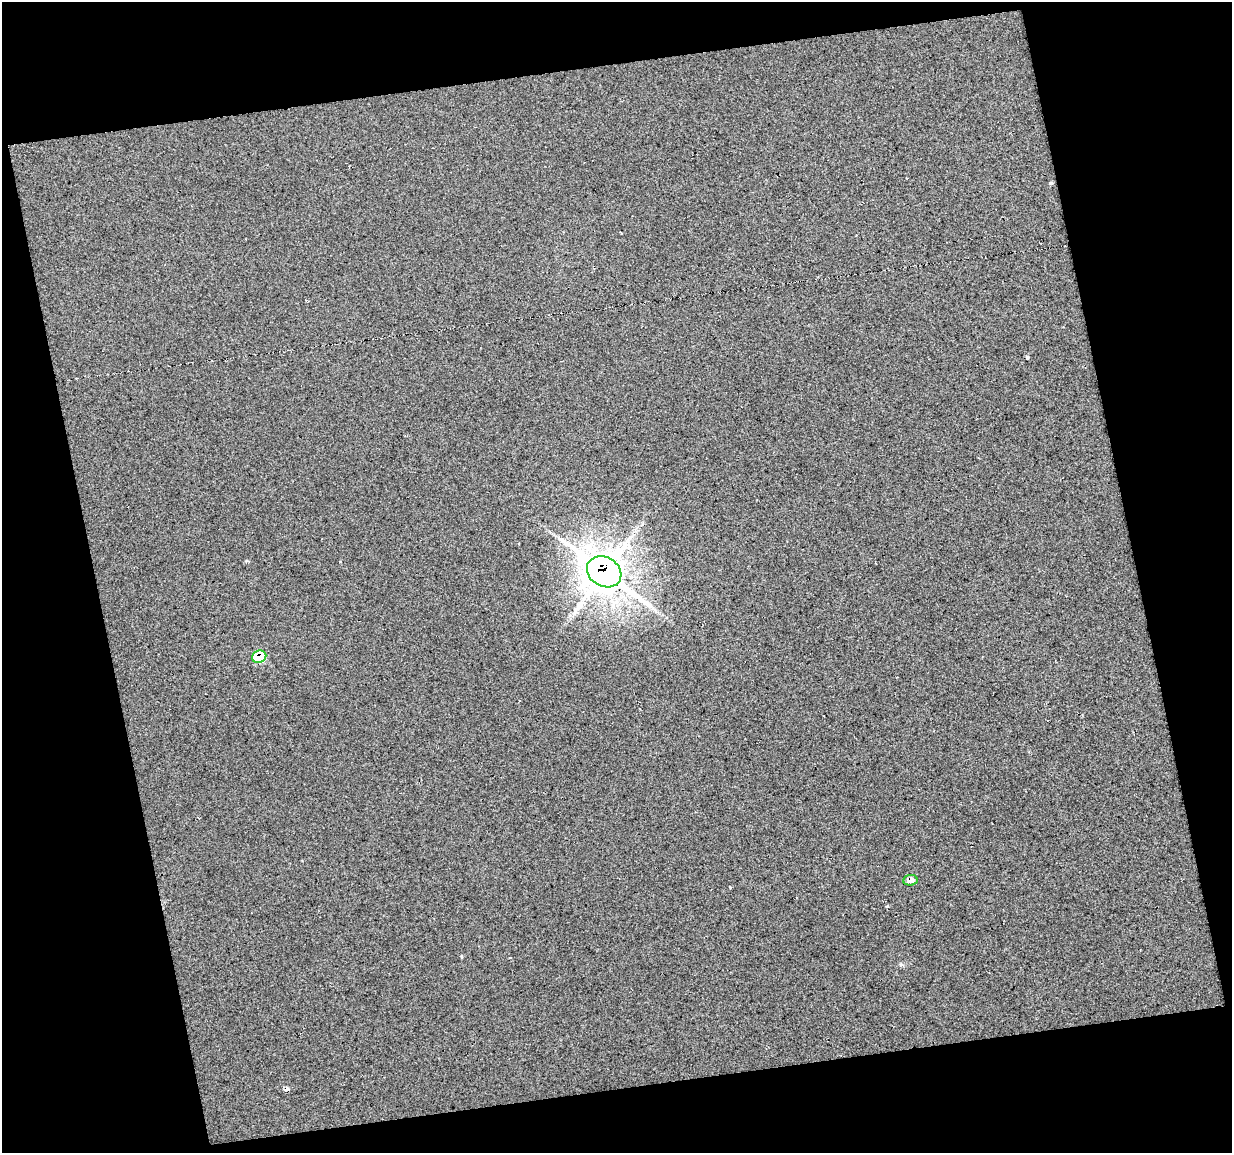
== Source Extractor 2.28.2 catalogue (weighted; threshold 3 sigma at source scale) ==
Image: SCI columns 1-1230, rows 15-1165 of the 1230 x 1184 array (HDU 1 of 3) = the unmasked area's bounding box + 8 px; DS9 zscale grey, full resolution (1 PNG px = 1 image px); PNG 1234 x 1155 px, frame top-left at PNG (2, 2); each listed source drawn as its Kron ellipse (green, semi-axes under 4 px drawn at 4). Shown black and unused: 26% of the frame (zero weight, under 3 of 5 exposures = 1% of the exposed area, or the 3 px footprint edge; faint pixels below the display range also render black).
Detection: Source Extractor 2.28.2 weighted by HDU 2 'WHT'. Background 0.0222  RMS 0.066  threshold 0.299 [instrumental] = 3 sigma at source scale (4.5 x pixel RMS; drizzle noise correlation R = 1.50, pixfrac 1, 0.0396/0.0396 arcsec/px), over >= 5 px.
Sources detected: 4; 1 cosmic-ray / hot-pixel residue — neither listed nor drawn; the other 3 listed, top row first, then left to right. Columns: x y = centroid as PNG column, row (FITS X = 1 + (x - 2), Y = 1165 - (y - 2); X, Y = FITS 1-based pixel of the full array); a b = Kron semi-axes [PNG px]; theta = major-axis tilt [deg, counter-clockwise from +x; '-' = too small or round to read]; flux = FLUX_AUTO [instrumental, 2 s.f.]
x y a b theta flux
604 572 18 14 -31 13000
259 657 7 6 - 230
910 880 7 5 5 36
Overlapping masked pixels (flux is a lower limit): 3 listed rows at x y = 604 572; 259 657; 910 880